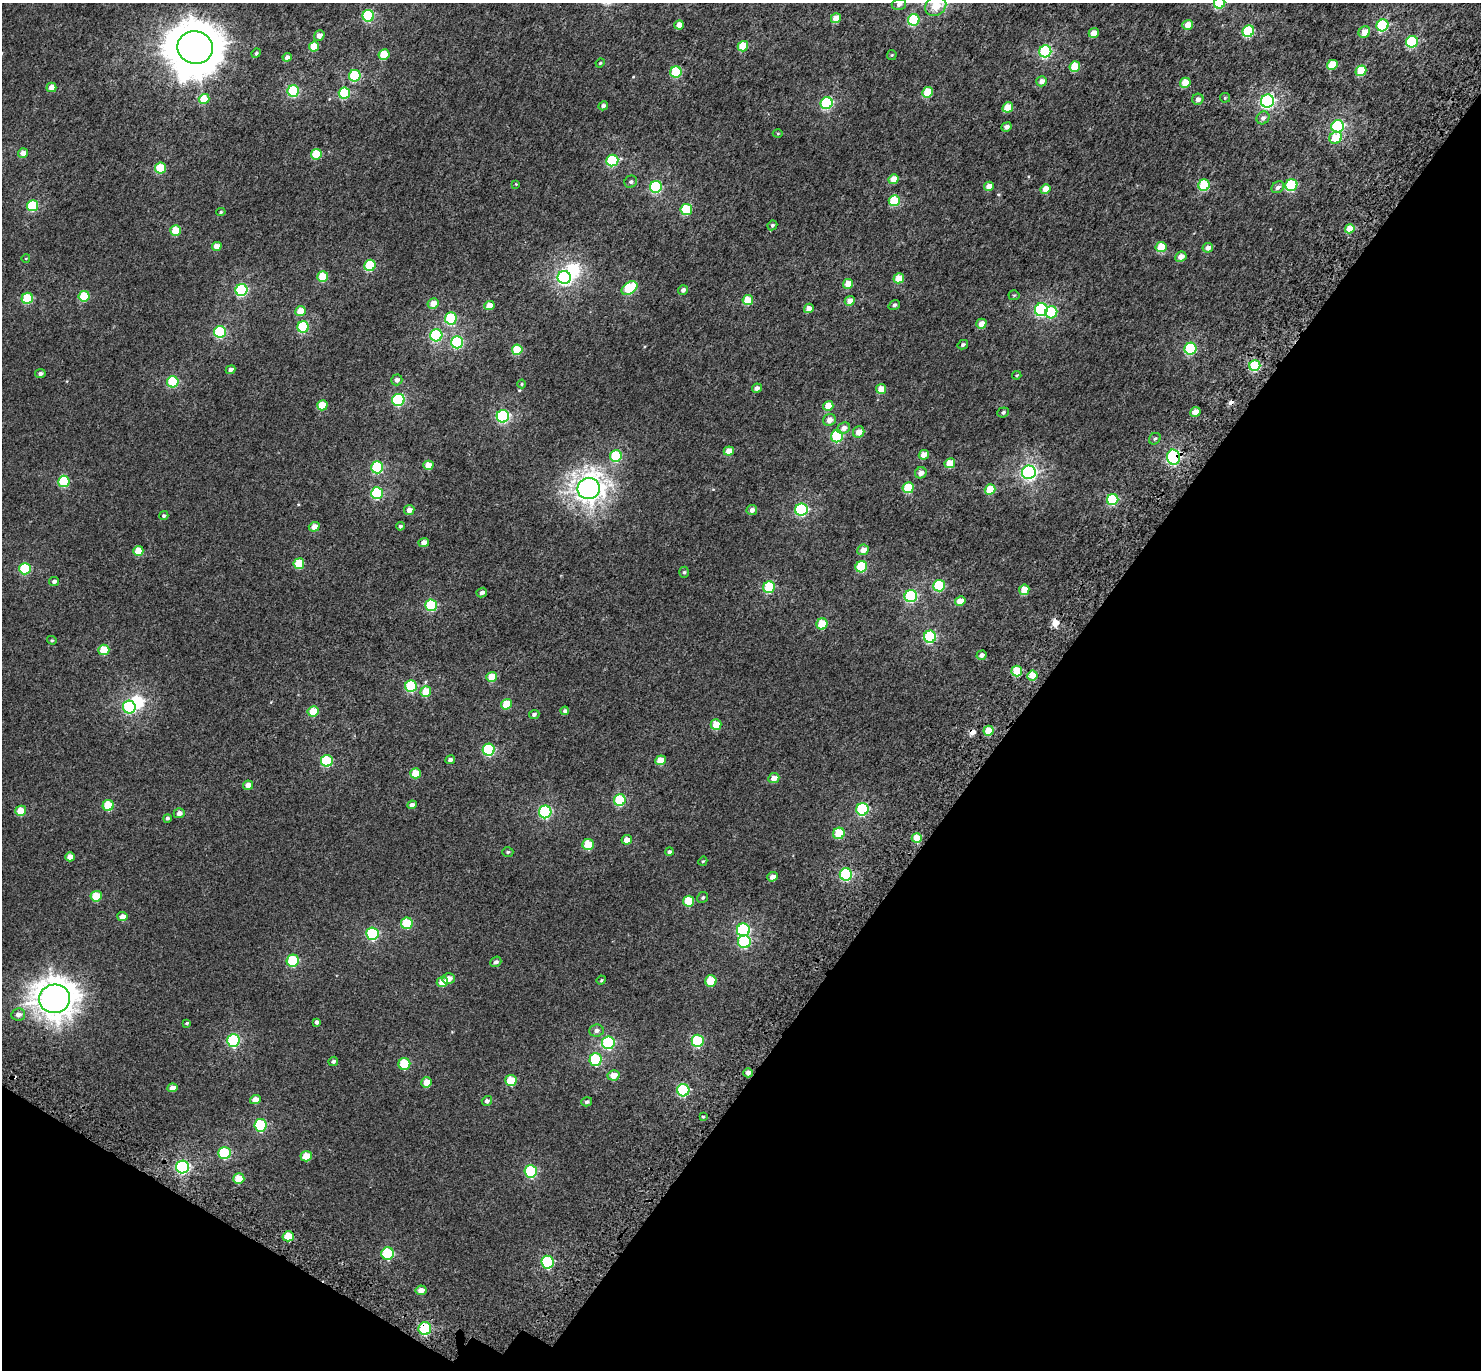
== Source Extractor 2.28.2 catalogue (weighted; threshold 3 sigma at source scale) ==
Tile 15 of 4 x 4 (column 3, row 4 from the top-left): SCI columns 3060-4538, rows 383-1750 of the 6113 x 6171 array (HDU 1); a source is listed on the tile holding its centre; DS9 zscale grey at full resolution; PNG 1483 x 1372 px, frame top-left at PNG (2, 3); each listed source drawn as its Kron ellipse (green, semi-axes under 4 px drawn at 4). Shown black and unused: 33% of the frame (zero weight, under 3 of 5 exposures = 6% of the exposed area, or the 3 px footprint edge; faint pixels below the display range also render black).
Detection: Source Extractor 2.28.2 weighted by HDU 2 'WHT'; one run over the whole footprint, this tile lists its part. Background 0.00263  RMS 0.0031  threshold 0.0141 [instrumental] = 3 sigma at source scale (4.5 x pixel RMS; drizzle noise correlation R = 1.50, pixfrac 1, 0.0396/0.0396 arcsec/px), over >= 5 px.
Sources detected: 251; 3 inside a brighter object's white glare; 4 cosmic-ray / hot-pixel residue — neither listed nor drawn; the other 244 listed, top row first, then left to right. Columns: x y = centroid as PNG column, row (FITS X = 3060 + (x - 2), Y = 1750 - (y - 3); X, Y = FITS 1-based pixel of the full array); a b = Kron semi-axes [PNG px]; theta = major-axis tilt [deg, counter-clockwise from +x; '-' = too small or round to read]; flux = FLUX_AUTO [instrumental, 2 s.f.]
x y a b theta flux
1220 3 6 5 - 18
899 4 7 5 15 0.96
936 6 11 9 33 6.6
368 16 6 5 - 25
836 18 5 4 - 3.7
914 20 6 5 - 21
679 25 5 4 - 3.2
1188 25 5 4 - 3.5
1382 25 6 5 - 24
1248 31 6 5 - 21
1364 32 6 5 - 3.7
1094 33 5 4 - 3.1
319 35 5 5 - 1.9
1412 42 6 6 - 24
314 46 5 5 - 5.8
743 46 5 5 - 8.8
195 47 18 16 -16 950
1045 51 6 6 - 32
256 53 5 4 - 0.52
384 55 5 5 - 8.6
892 55 5 5 - 0.32
287 57 4 4 - 1.5
600 63 4 4 - 0.27
1332 65 5 4 - 6.9
1075 66 5 5 - 8
1361 71 5 5 - 9
676 72 6 5 - 18
355 76 6 5 - 20
1042 81 5 5 - 1.7
1185 83 5 5 - 6.3
51 87 5 4 - 2.8
293 91 6 5 - 24
928 92 5 5 - 8.6
344 93 5 5 - 17
1225 98 5 5 - 0.32
204 99 5 5 - 6.8
1198 99 6 5 - 1.5
1267 101 7 6 - 62
827 103 6 6 - 31
603 106 5 4 - 1
1008 107 5 5 - 6
1263 118 7 6 - 1
1338 126 6 6 - 44
1006 127 5 4 - 1.2
778 134 5 3 - 0.28
1336 138 6 5 - 6.1
23 153 5 4 - 2.5
316 154 5 5 - 9.4
612 160 6 5 - 23
161 168 5 5 - 12
893 179 5 4 - 3.7
631 182 6 6 - 0.69
516 184 4 4 - 0.26
1204 185 6 5 - 16
1291 185 6 5 - 21
989 186 5 4 - 2.5
656 187 6 6 - 29
1278 187 7 5 40 1.1
1045 189 5 4 - 3.7
894 201 5 5 - 13
33 206 5 5 - 18
686 209 6 5 - 16
221 212 5 4 - 0.38
772 225 5 4 - 0.6
1350 229 5 4 - 5.8
176 230 5 5 - 8.3
217 246 5 4 - 3.2
1161 247 5 5 - 6.7
1208 248 5 4 - 1.8
1181 257 6 5 - 2.5
26 258 4 3 - 0.18
370 265 6 5 - 15
323 277 5 5 - 9.3
564 277 6 6 - 70
899 278 5 5 - 6.2
848 284 5 4 - 4.4
629 288 9 5 36 22
242 290 6 6 - 32
683 290 5 4 - 0.99
1014 295 5 5 - 0.36
84 296 5 5 - 11
27 298 5 5 - 16
748 300 5 5 - 6.5
850 301 5 4 - 3.2
433 303 5 5 - 3.1
894 305 6 5 - 0.67
489 306 5 4 - 3.9
809 308 5 4 - 2.4
1041 310 6 6 - 42
300 311 5 5 - 4.8
1051 312 6 6 - 11
451 318 6 6 - 16
981 324 5 5 - 2.8
303 327 6 5 - 21
220 332 6 6 - 26
436 335 6 6 - 29
457 342 6 6 - 28
963 345 5 4 - 0.65
1190 349 6 6 - 26
517 350 5 5 - 9.4
1255 366 5 5 - 16
230 370 5 4 - 1.1
40 373 5 4 - 0.94
1017 375 4 3 - 0.3
397 380 6 5 - 1.3
173 382 6 5 - 17
522 384 4 4 - 0.3
757 388 5 4 - 1.6
881 389 5 4 - 4.1
398 400 6 6 - 32
322 405 5 5 - 6.8
828 406 5 5 - 4.5
1003 412 6 5 - 0.66
1195 412 5 4 - 3
503 416 6 6 - 40
829 420 6 6 - 2.2
844 428 7 5 29 1.8
859 432 6 5 - 3.2
837 436 6 6 - 21
1155 439 6 5 - 0.58
729 451 5 4 - 3.6
924 455 5 4 - 3.2
616 456 6 5 - 19
1173 457 7 6 - 51
950 463 5 5 - 5.5
428 465 5 4 - 4.1
377 467 6 6 - 22
1029 472 7 6 - 78
921 473 6 5 - 1.5
64 481 5 5 - 15
908 488 5 5 - 13
589 489 11 10 - 240
990 489 5 5 - 7.8
377 493 6 6 - 25
1113 500 6 5 - 20
409 510 5 5 - 2.3
752 510 5 5 - 1.5
801 510 6 6 - 33
164 516 4 4 - 0.52
400 526 4 4 - 0.59
314 527 5 4 - 2.7
424 542 5 4 - 2.3
863 550 6 5 - 2.3
138 551 5 5 - 5.4
299 564 5 5 - 8.6
861 567 6 5 - 14
25 569 6 5 - 16
684 572 5 5 - 0.5
54 581 5 4 - 0.89
939 586 6 6 - 14
769 587 6 5 - 18
1024 590 5 5 - 4.7
482 592 5 4 - 1.2
911 596 6 6 - 33
960 601 5 4 - 3.6
431 605 6 6 - 20
822 624 5 5 - 8.8
930 637 6 6 - 28
52 640 5 4 - 0.36
104 650 5 5 - 7.7
981 655 5 4 - 1.3
1017 671 5 5 - 11
1032 675 5 5 - 5.9
492 677 5 5 - 5.6
411 686 6 5 - 20
426 692 5 5 - 6.4
506 704 5 5 - 7.6
129 707 6 6 - 33
313 711 5 5 - 7.8
565 711 4 4 - 0.89
534 714 5 4 - 0.65
716 725 5 5 - 6.4
988 731 5 5 - 6.8
489 750 6 6 - 26
450 760 5 4 - 0.86
660 760 5 5 - 5.2
327 761 6 6 - 20
416 773 5 5 - 6.4
774 778 5 5 - 2.7
248 785 5 4 - 2.1
620 800 6 5 - 19
108 805 5 5 - 10
412 805 5 4 - 1.3
862 809 6 6 - 26
21 811 5 5 - 6.3
545 812 6 6 - 32
179 813 5 5 - 1.5
167 818 4 4 - 0.59
839 833 6 5 - 9.5
917 838 5 5 - 7.2
627 840 5 4 - 2.9
588 845 5 5 - 8.9
508 852 5 4 - 0.43
669 852 4 3 - 0.69
70 857 5 4 - 2.6
703 861 5 3 - 0.28
846 874 6 6 - 32
772 877 5 4 - 1.8
96 896 5 5 - 8.6
703 897 6 5 - 0.5
689 901 5 5 - 9.7
122 917 5 4 - 2.3
407 923 6 5 - 13
743 930 6 6 - 31
372 934 6 6 - 27
744 942 6 6 - 22
293 961 6 6 - 20
496 962 6 5 - 0.86
449 979 6 5 - 2.4
601 980 5 4 - 0.32
711 981 6 5 - 8.4
442 982 5 5 - 4.3
54 999 16 14 14 420
18 1014 7 6 - 1.5
317 1022 4 4 - 0.81
187 1023 3 3 - 0.35
596 1030 7 6 - 1
233 1041 6 6 - 31
698 1041 6 6 - 22
608 1043 6 6 - 29
596 1059 6 6 - 21
333 1061 5 4 - 0.73
404 1064 6 6 - 12
748 1073 4 4 - 1.5
613 1075 6 5 - 3.2
511 1081 5 5 - 8.9
427 1082 5 5 - 3.7
172 1088 5 4 - 2
683 1090 6 6 - 26
255 1100 5 4 - 2.4
487 1101 5 5 - 0.9
587 1102 5 4 - 0.71
703 1117 4 3 - 0.26
260 1125 6 6 - 24
224 1153 6 6 - 21
306 1156 5 5 - 5.7
182 1167 6 6 - 48
531 1171 6 6 - 25
239 1179 5 5 - 6.2
288 1236 6 5 - 6.4
388 1253 6 6 - 19
547 1262 6 6 - 28
421 1290 5 4 - 2
425 1329 6 6 - 27
Overlapping masked pixels (flux is a lower limit): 2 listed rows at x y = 1173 457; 425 1329
Isophote crosses this tile's border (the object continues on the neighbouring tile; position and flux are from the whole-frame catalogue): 2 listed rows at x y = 1220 3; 936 6